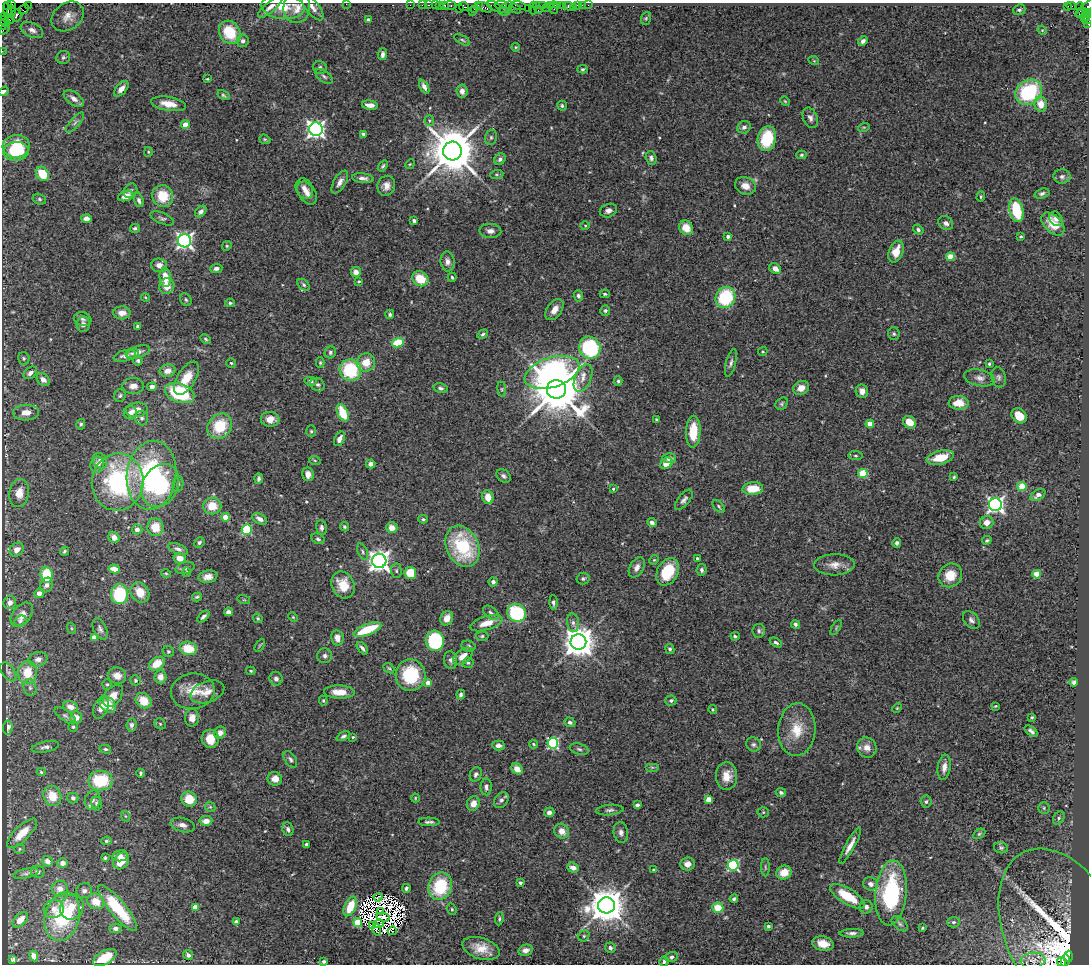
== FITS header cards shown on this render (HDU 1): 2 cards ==
NAXIS1  =                 1087
NAXIS2  =                  962

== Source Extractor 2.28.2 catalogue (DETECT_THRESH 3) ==
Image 1087 x 962 px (HDU 1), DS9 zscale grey, 1 PNG px = 1 image px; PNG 1091 x 966 px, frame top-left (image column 1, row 962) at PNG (2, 3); each listed source drawn as its Kron ellipse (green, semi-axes under 4 px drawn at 4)
Background 2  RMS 0.056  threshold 0.169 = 3 sigma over >= 5 px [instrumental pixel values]
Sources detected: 540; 7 with non-positive FLUX_AUTO (blend fragments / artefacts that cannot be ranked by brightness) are neither listed nor drawn; of the other 533, the 500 brightest by FLUX_AUTO listed and drawn (33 fainter detections omitted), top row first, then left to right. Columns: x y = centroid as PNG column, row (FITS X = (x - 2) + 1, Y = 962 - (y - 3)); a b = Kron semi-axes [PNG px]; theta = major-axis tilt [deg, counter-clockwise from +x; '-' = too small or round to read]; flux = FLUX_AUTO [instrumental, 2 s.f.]
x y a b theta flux
12 4 3 2 - 44
346 4 2 2 - 27
28 5 2 2 - 130
410 5 2 2 - 41
422 5 2 2 - 68
429 5 3 2 - 78
435 5 2 2 - 99
439 5 3 2 - 130
449 5 6 3 2 200
501 5 6 2 3 440
519 5 7 3 -12 330
537 5 4 2 - 190
542 5 3 2 - 120
550 5 3 2 - 150
558 5 2 2 - 100
562 5 4 3 - 150
578 5 3 3 - 180
582 5 2 2 - 27
588 5 2 2 - 62
7 6 3 2 - 83
444 6 3 3 - 240
464 6 5 3 - 250
478 6 4 2 - 120
494 6 8 3 -31 510
568 6 5 4 - 220
1068 6 3 3 - 41
1071 6 5 3 - 670
270 7 16 5 40 21
283 7 21 12 -6 60
312 7 15 6 -52 21
485 7 8 4 -25 680
506 7 8 4 34 160
573 7 3 2 - 29
1080 7 4 2 - 48
297 8 15 13 85 40
515 8 6 3 -38 730
528 8 2 2 - 97
533 8 6 2 90 270
547 8 4 2 - 250
554 8 6 4 -88 450
1086 8 13 3 41 540
24 9 5 2 - 200
459 9 3 2 - 160
474 9 2 2 - 73
538 10 2 2 - 92
1019 10 6 5 - 8.4
8 11 7 3 -73 150
11 11 5 3 - 200
504 11 6 3 -6 460
472 12 2 2 - 55
1082 13 7 4 27 620
1087 14 4 3 - 380
16 15 6 5 - 1300
68 16 17 13 36 40
5 17 3 2 - 110
1086 17 6 3 55 400
646 18 6 5 - 6
9 19 5 3 - 310
368 19 3 3 - 6.5
1088 20 5 3 - 130
5 22 6 2 -45 360
1088 24 3 2 - 80
2 25 5 2 - 160
4 29 6 2 53 490
32 30 12 7 -24 19
1042 30 5 4 - 3.9
230 32 12 10 -55 130
462 40 9 4 -28 6.4
243 41 6 6 - 12
863 41 5 4 - 12
516 47 4 4 - 3.9
2 51 2 2 - 58
382 54 6 4 84 13
63 57 7 6 - 8.4
814 61 5 3 - 3.4
320 68 7 6 - 10
582 69 5 4 - 6.1
324 76 10 5 -38 10
207 79 3 3 - 3.8
424 86 7 4 -62 15
121 89 9 5 49 24
4 91 5 4 - 10
462 91 6 5 - 20
1029 92 14 12 34 310
223 95 6 4 -31 6.7
74 98 11 6 -36 20
785 101 5 4 - 4
169 104 18 7 -10 50
1041 104 8 6 -73 48
370 105 8 4 -7 25
562 106 5 4 - 6
810 118 10 7 -67 16
429 121 5 4 - 5.3
75 123 12 4 49 12
185 125 4 4 - 55
744 127 7 6 - 12
864 127 6 3 18 4.5
316 129 7 6 - 1600
363 134 4 3 - 9.3
491 137 8 6 76 8.9
265 139 6 4 -20 5.4
767 139 12 9 77 170
16 146 13 11 6 130
16 151 13 9 5 110
452 151 9 9 - 21000
148 152 5 4 - 4.4
801 155 5 4 - 5.6
651 158 7 5 -72 11
500 159 6 5 - 11
410 164 5 4 - 3.9
383 166 6 4 53 6.3
42 174 8 6 -53 99
497 174 7 4 6 5.9
1062 177 8 7 - 14
363 178 11 5 -7 17
340 182 13 6 60 21
386 186 10 8 70 25
745 186 11 8 -21 33
304 189 10 8 -61 22
130 191 8 6 53 14
307 193 13 8 -55 25
1042 193 8 5 17 9.8
126 196 7 5 19 32
163 196 11 10 - 96
981 197 5 4 - 5.1
39 199 7 5 -17 7.5
139 200 7 4 -73 11
1016 210 12 7 -76 170
201 211 6 4 46 14
608 211 9 6 19 17
162 218 12 5 -23 11
87 219 5 4 - 28
1056 219 8 6 -53 17
414 221 4 3 - 9.1
946 223 8 6 -35 15
1053 224 14 8 -45 57
585 225 5 3 - 3.7
135 228 5 4 - 7.2
686 228 7 6 - 59
918 230 5 4 - 7.9
490 231 11 7 -1 20
728 236 4 3 - 14
1021 237 3 3 - 4.5
184 241 6 6 - 1300
227 246 5 4 - 5.1
896 252 11 7 68 59
950 257 4 4 - 91
448 261 10 7 -82 21
159 265 8 7 - 24
216 268 6 4 5 14
775 268 6 5 - 26
356 272 5 5 - 28
165 277 10 5 -85 56
452 277 5 3 - 5.2
420 279 8 7 - 84
359 281 4 3 - 4.1
304 285 7 5 -40 7
167 286 8 7 - 42
605 294 5 4 - 5.6
578 296 5 4 - 10
145 297 4 3 - 3.6
725 297 11 9 58 240
186 300 7 5 -58 6.5
230 303 5 4 - 6.5
554 310 12 7 55 34
605 311 5 5 - 7.7
122 313 8 6 0 32
390 314 5 4 - 7.4
83 319 9 7 -19 12
83 324 8 6 84 17
138 326 3 3 - 6.5
483 334 5 4 - 6.6
894 334 6 5 - 7.3
206 339 6 4 -29 5.3
398 343 6 4 14 120
590 348 11 10 - 410
763 351 5 4 - 4.6
138 352 12 6 18 20
330 352 6 5 - 8.1
132 353 7 5 11 7
125 356 11 5 15 19
24 358 6 5 - 7.4
138 361 5 5 - 7.3
366 362 9 9 - 57
231 363 5 4 - 5.1
320 363 5 4 - 5.5
731 363 14 5 76 14
989 364 4 3 - 5
350 370 11 10 - 240
168 371 8 6 13 29
552 372 28 15 18 940
30 373 7 5 36 15
999 377 10 7 -78 12
186 378 18 9 59 68
583 378 15 8 67 32
979 378 15 8 -11 24
43 380 7 5 -43 22
310 381 6 4 -12 8.5
618 381 5 4 - 6.7
318 385 7 6 - 10
133 386 11 8 2 26
152 387 4 4 - 17
440 388 7 5 -15 10
801 388 8 6 25 31
502 389 8 4 -82 5.6
556 389 10 9 - 25000
862 391 7 6 - 24
180 393 15 9 -18 280
120 396 6 5 - 7.4
959 403 10 7 -2 54
782 404 7 5 41 7
137 410 11 7 6 36
26 413 13 8 2 36
131 413 6 6 - 19
343 413 9 5 -65 100
1019 416 8 6 -48 55
142 418 7 6 - 10
270 419 9 7 -3 37
656 419 3 2 - 4.2
909 422 7 5 -38 47
81 424 5 4 - 6.4
870 424 4 4 - 60
220 426 13 11 47 140
311 431 6 5 - 6
693 432 16 7 88 93
340 439 8 5 62 20
856 456 7 4 -7 6.2
669 458 7 5 -3 14
940 458 14 7 13 83
100 461 8 6 -54 16
315 461 6 4 -20 5
666 463 6 5 - 44
370 464 5 4 - 15
97 465 8 6 81 28
308 474 7 6 - 23
863 474 4 4 - 170
151 475 34 24 83 550
504 476 8 6 -40 12
954 477 4 3 - 4.8
259 479 5 3 - 7.9
118 482 28 26 84 530
178 484 8 5 79 9
160 485 22 18 62 230
1022 486 4 4 - 130
613 489 4 3 - 3.6
753 489 10 6 5 82
19 493 14 10 81 44
1038 495 8 5 31 18
488 497 7 5 -79 45
684 500 12 5 51 13
995 505 6 6 - 1300
212 506 9 8 - 70
719 506 7 4 -47 6.1
226 517 4 4 - 77
260 519 8 5 -29 20
423 519 5 4 - 6.1
987 522 7 6 - 29
652 523 5 4 - 13
155 527 9 8 - 71
321 527 7 5 -83 13
344 527 5 4 - 6
392 528 6 5 - 35
137 529 5 5 - 15
247 529 5 5 - 260
114 537 6 5 - 24
318 539 7 5 -26 8
987 540 5 4 - 6.8
199 542 5 4 - 7.6
897 543 5 4 - 8.1
462 546 22 16 -64 280
178 549 10 5 -21 13
17 550 7 6 - 22
64 551 5 3 - 5.9
362 552 9 4 -68 8.8
180 558 6 5 - 31
697 558 3 3 - 5.2
654 560 5 4 - 4.2
379 561 7 7 - 2700
834 565 20 10 2 41
637 567 11 7 61 21
185 568 10 6 16 10
114 569 6 4 -9 44
702 570 6 5 - 9.3
396 571 7 5 -87 8.3
187 572 5 4 - 5
668 572 14 10 60 140
166 573 4 4 - 3.9
410 573 6 6 - 86
1037 574 4 4 - 83
47 575 8 6 -84 130
950 575 12 11 - 73
208 577 9 6 11 25
583 579 6 6 - 8.1
493 582 4 4 - 12
47 585 7 6 - 19
343 585 14 11 -65 74
140 592 11 8 -57 61
39 593 5 4 - 29
120 594 10 8 -89 210
197 597 5 3 - 5.6
244 600 6 4 -17 4.4
10 603 6 6 - 22
553 603 7 4 -88 9.2
228 612 4 4 - 17
491 613 9 5 -40 11
516 613 10 8 -29 270
22 615 14 9 52 27
203 617 7 4 43 11
293 617 5 4 - 4.3
258 618 5 4 - 5.7
447 618 7 6 - 39
971 620 10 7 -50 15
20 621 6 5 - 7.5
486 623 17 7 17 50
573 623 9 6 -83 13
795 624 4 4 - 10
71 628 5 3 - 4.5
836 628 8 3 58 4.5
100 629 11 6 -64 13
367 630 15 5 22 140
759 631 7 6 - 9.9
482 636 6 4 2 6.5
735 636 4 3 - 5.9
94 637 4 4 - 25
337 638 8 6 -80 32
435 641 10 9 - 330
578 642 8 8 - 6800
776 642 7 4 -28 8.5
260 645 7 3 59 4
468 646 7 5 -14 7.2
188 648 8 6 -12 93
362 648 7 3 -51 11
670 649 5 4 - 8.2
168 651 6 5 - 6.5
325 656 7 7 - 13
463 656 11 6 40 42
38 659 9 7 17 21
451 660 9 6 -75 11
468 663 5 5 - 6.6
157 664 8 6 36 73
389 668 6 4 -41 5.4
251 671 4 3 - 5.2
8 672 10 6 -55 12
27 673 11 9 89 91
411 675 16 15 - 210
117 676 9 8 - 33
160 677 6 6 - 29
276 679 7 6 - 17
135 680 5 4 - 5.3
1074 682 4 4 - 8.6
428 683 4 4 - 27
107 684 5 4 - 6
30 688 8 6 -75 12
193 691 22 17 9 81
207 692 17 10 19 42
339 692 15 6 -2 49
461 695 5 3 - 8.3
113 696 12 8 52 40
671 700 5 5 - 8
144 701 8 7 - 69
323 701 5 4 - 4.7
108 705 9 7 -44 67
995 706 3 3 - 3.5
71 707 7 5 -22 29
101 707 12 7 69 32
897 708 5 3 - 3.7
713 709 4 4 - 4.7
65 716 12 5 -36 12
76 717 6 6 - 33
1032 717 3 3 - 5.4
192 718 9 7 86 24
570 722 6 4 -18 10
160 724 6 5 - 5.2
131 725 7 5 83 11
8 727 7 4 84 14
73 727 5 5 - 6.6
797 730 26 18 85 100
1031 731 7 4 -37 11
220 733 6 5 - 24
343 736 7 4 26 9.4
353 737 3 3 - 4.5
210 739 9 8 - 65
553 743 5 5 - 500
534 744 4 3 - 3.9
754 744 7 7 - 11
498 745 6 5 - 16
45 747 14 5 10 14
867 747 10 9 - 32
105 749 6 4 -14 6.4
579 749 9 5 -16 9.7
290 759 9 5 -56 11
652 767 7 4 0 7.3
944 767 12 6 82 30
517 769 6 5 - 40
41 772 4 4 - 5.9
141 773 4 3 - 6.1
476 774 7 5 64 10
727 776 14 10 -87 49
275 779 7 7 - 37
100 781 12 10 1 180
486 787 8 5 90 14
781 793 5 4 - 8.3
52 796 10 8 -65 76
73 798 5 5 - 12
415 798 4 4 - 3.7
189 799 8 7 - 72
93 800 9 7 75 16
501 800 9 6 51 12
708 800 4 4 - 77
926 801 6 5 - 8.2
97 803 7 5 -78 7.8
473 803 7 6 - 32
637 805 4 3 - 21
210 807 5 4 - 5.5
1044 808 5 5 - 6.2
610 810 14 5 5 13
549 812 5 4 - 14
763 812 5 5 - 5.1
125 816 5 3 - 3.8
1059 818 7 5 62 8.1
206 821 6 5 - 29
429 822 10 3 -1 10
183 825 12 7 -13 24
288 829 7 5 -68 10
562 831 8 7 - 35
621 832 10 7 -82 17
22 833 20 7 44 60
979 834 7 4 30 6.1
106 841 5 3 - 6.3
307 844 4 3 - 13
850 846 20 4 61 31
1001 848 7 5 -10 8
19 849 5 5 - 5
120 856 8 5 7 20
105 858 3 3 - 4.9
48 861 6 5 - 24
121 861 9 7 49 63
63 863 5 5 - 19
688 864 7 6 - 29
733 865 5 5 - 470
765 867 9 4 -90 6.3
573 868 6 5 - 23
654 870 3 3 - 7.9
38 872 7 6 - 11
784 872 8 6 25 56
26 873 13 4 13 12
520 883 3 3 - 14
871 884 7 6 - 15
440 886 14 11 70 210
406 888 4 4 - 9.3
60 889 8 8 - 29
84 891 8 7 - 14
891 893 32 15 85 390
848 896 20 7 -31 130
378 897 4 2 - 5.2
734 899 4 4 - 11
96 901 9 7 -33 61
606 905 8 8 - 9900
350 906 10 5 66 97
72 907 13 11 59 56
195 907 4 4 - 50
866 907 6 6 - 15
118 908 29 8 -50 220
718 908 5 5 - 82
54 909 10 9 - 33
452 909 6 4 -68 5.3
381 911 2 2 - 4.4
62 917 25 17 74 310
383 917 6 2 -10 6.5
499 919 6 3 83 6.5
20 920 9 5 45 42
236 922 4 4 - 22
358 922 4 4 - 120
953 922 6 5 - 7.4
379 924 5 2 - 3.8
900 924 10 5 -40 11
372 925 4 2 - 6.5
768 926 3 3 - 6.5
115 928 6 5 - 13
922 928 3 3 - 4.2
377 929 6 2 -77 5.2
392 931 4 3 - 51
1061 932 88 56 -65 530
852 933 12 4 2 12
584 936 6 5 - 6.6
823 944 11 7 -13 46
481 948 19 10 -18 62
610 948 5 5 - 11
526 950 7 5 14 18
188 955 5 4 - 12
34 956 5 4 - 25
671 957 6 5 - 8.7
1068 957 6 3 -88 920
105 958 13 6 28 75
13 959 4 4 - 7.4
1033 960 12 7 4 20
324 961 4 3 - 11
1065 961 7 3 86 860
664 962 5 4 - 6.7
1061 962 5 4 - 390
At the frame edge (FLAGS 8, measured only in part): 10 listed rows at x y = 12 4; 346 4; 1086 8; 1087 14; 1088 20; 1088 24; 2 25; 4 29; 2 51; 4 91
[33 fainter detections neither listed nor drawn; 7 non-positive-flux detections neither listed nor drawn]